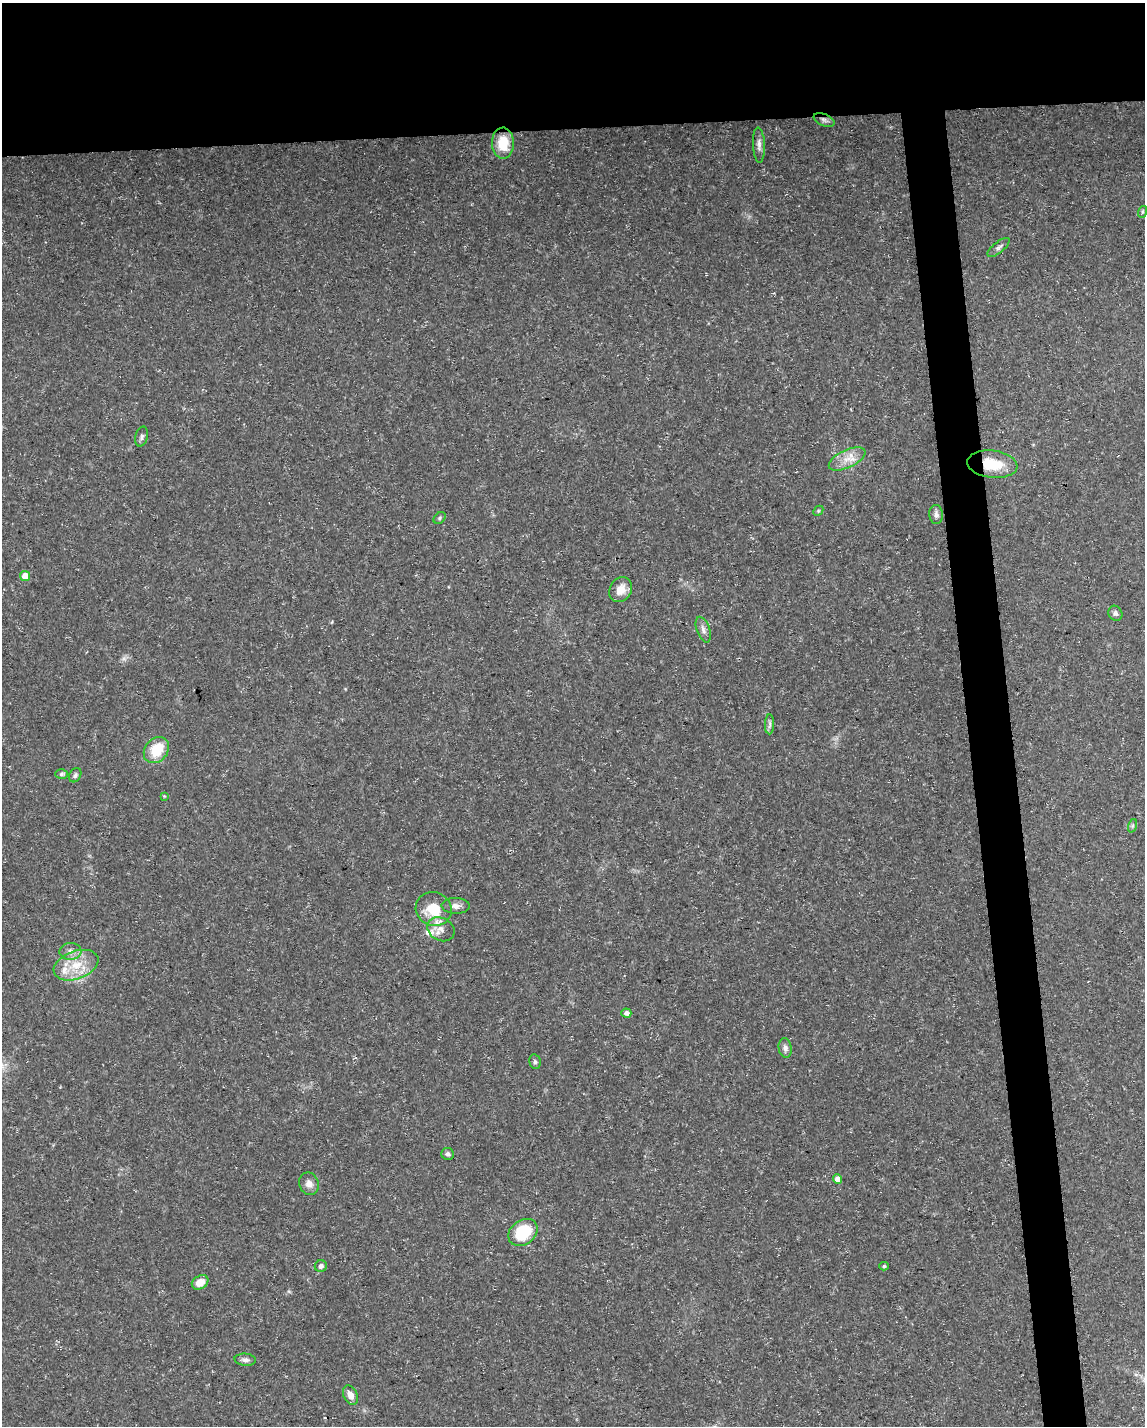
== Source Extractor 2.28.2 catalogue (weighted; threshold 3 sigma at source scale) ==
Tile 2 of 4 x 3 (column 2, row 1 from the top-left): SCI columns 1145-2287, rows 2901-4324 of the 4574 x 4333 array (HDU 1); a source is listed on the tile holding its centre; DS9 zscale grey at full resolution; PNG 1147 x 1428 px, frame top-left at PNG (2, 3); each listed source drawn as its Kron ellipse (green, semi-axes under 4 px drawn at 4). Shown black and unused: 12% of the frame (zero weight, under 3 of 5 exposures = <1% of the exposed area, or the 3 px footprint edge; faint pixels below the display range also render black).
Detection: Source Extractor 2.28.2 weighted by HDU 2 'WHT'; one run over the whole footprint, this tile lists its part. Background 0.0294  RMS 0.0029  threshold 0.013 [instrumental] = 3 sigma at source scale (4.5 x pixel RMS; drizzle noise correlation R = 1.50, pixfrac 1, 0.0396/0.0396 arcsec/px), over >= 5 px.
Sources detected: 41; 1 too faint to see at this stretch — neither listed nor drawn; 2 inside a brighter listed object's ellipse — not listed separately; the other 38 listed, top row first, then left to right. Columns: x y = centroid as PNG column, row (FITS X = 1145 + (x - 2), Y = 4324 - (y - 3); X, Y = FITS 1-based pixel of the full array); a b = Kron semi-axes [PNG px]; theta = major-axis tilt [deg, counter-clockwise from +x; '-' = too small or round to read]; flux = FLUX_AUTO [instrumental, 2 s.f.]
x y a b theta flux
824 120 11 6 -23 0.87
503 143 15 11 -88 7.4
759 145 18 6 -87 1.4
1142 212 6 4 72 0.43
999 247 13 5 39 0.98
141 437 10 6 75 0.86
847 459 20 9 25 3.7
992 464 25 13 -7 9.2
818 511 6 4 46 0.39
936 514 9 6 -85 1.1
440 518 7 5 43 0.51
25 576 5 5 - 4.6
621 590 13 10 59 3.3
1115 613 8 6 -62 0.85
703 630 13 6 -70 1.4
770 724 10 4 89 0.81
156 750 14 11 50 8.5
61 774 6 5 - 0.56
75 775 7 5 60 0.72
164 796 4 4 - 0.25
1132 826 7 4 71 0.51
456 906 14 8 -1 1.6
434 909 18 16 -27 9.1
441 929 14 11 -30 2.8
70 951 11 8 4 1.8
76 965 23 14 21 7.4
626 1013 5 4 - 1.4
785 1048 10 6 -78 1.2
535 1062 7 5 -77 0.66
448 1154 6 6 - 0.7
838 1179 4 4 - 2.6
309 1184 11 9 -69 1.9
523 1232 16 12 35 14
321 1266 6 5 - 1.1
884 1266 5 4 - 0.41
200 1282 9 6 31 3.3
245 1360 11 6 -4 0.99
350 1395 10 6 -66 2.1
Overlapping masked pixels (flux is a lower limit): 2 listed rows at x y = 824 120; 992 464